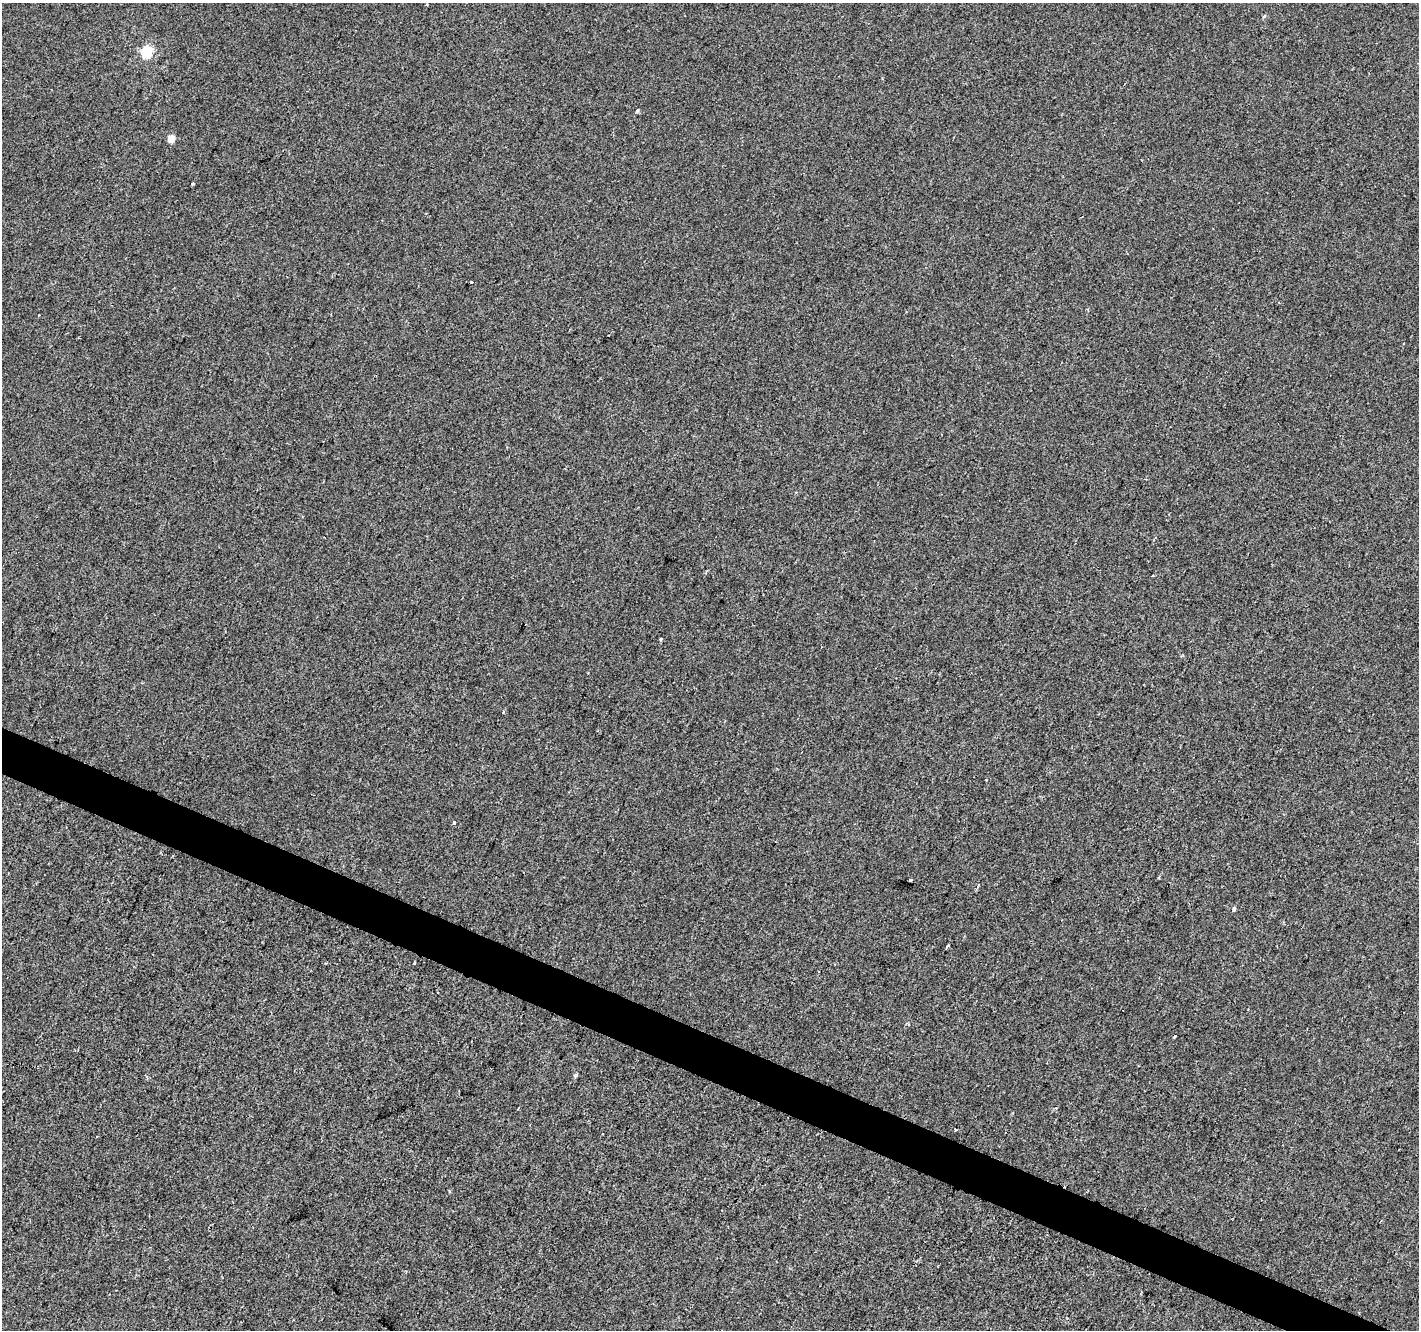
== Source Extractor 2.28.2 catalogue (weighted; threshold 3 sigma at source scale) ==
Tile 6 of 4 x 4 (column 2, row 2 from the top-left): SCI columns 1424-2840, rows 2928-4255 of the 5674 x 5788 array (HDU 1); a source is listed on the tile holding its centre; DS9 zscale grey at full resolution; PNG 1421 x 1332 px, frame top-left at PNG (2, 3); no overlay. Shown black and unused: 3% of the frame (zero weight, under 2 of 3 exposures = <1% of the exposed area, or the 3 px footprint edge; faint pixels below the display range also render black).
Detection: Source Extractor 2.28.2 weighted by HDU 2 'WHT'; one run over the whole footprint, this tile lists its part. Background -9.49e-05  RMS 0.0042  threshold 0.0189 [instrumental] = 3 sigma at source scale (4.5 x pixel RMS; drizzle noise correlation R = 1.50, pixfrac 1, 0.0396/0.0396 arcsec/px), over >= 5 px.
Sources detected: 19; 3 cosmic-ray / hot-pixel residue — not listed; the other 16 listed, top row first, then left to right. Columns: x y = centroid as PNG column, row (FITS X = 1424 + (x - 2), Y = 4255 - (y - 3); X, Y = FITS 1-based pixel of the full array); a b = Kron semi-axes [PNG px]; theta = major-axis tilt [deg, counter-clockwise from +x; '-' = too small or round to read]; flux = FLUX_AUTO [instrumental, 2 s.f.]
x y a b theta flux
427 5 3 2 - 0.66
1264 16 5 4 - 0.5
146 52 6 5 - 40
171 138 5 4 - 7
193 184 3 3 - 0.59
471 282 3 3 - 1.8
1152 575 3 2 - 0.4
661 639 3 3 - 1.1
454 823 4 3 - 1.8
910 880 3 2 - 0.67
978 886 6 3 63 0.66
1234 909 5 4 - 0.76
947 946 4 3 - 2.8
575 1075 4 4 - 0.88
518 1109 3 2 - 0.39
955 1129 3 3 - 0.69